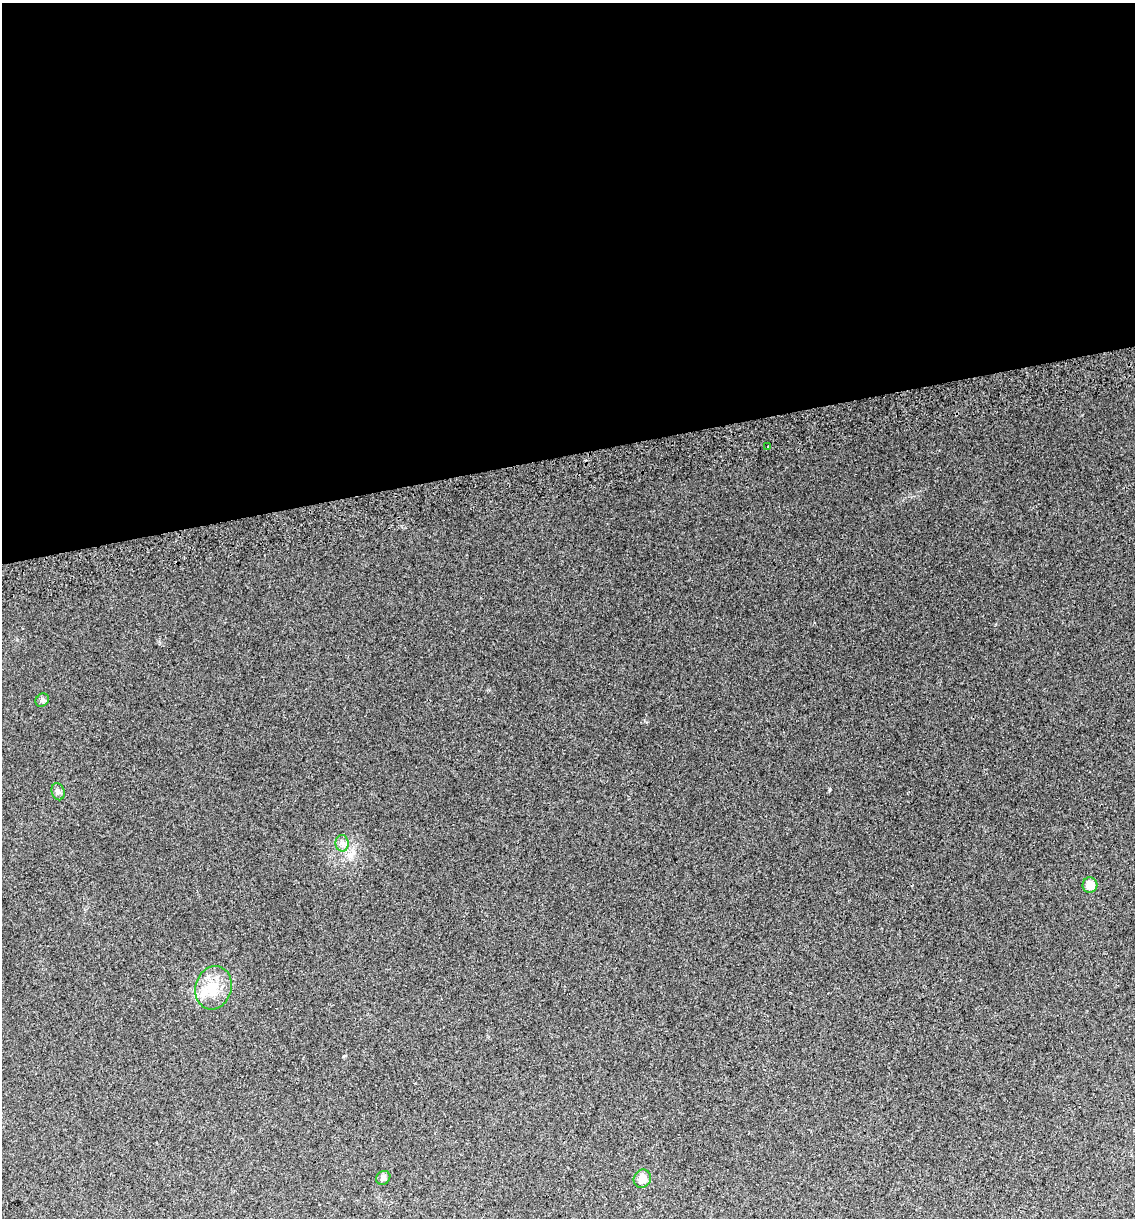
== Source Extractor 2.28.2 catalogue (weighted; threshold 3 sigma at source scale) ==
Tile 2 of 4 x 4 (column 2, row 1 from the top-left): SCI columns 1214-2346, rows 3690-4905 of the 4646 x 4948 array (HDU 1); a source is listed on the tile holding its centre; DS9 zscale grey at full resolution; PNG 1137 x 1220 px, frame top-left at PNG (2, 3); each listed source drawn as its Kron ellipse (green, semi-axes under 4 px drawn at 4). Shown black and unused: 37% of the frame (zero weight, under 2 of 3 exposures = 2% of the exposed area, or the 3 px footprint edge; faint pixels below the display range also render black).
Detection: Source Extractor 2.28.2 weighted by HDU 2 'WHT'; one run over the whole footprint, this tile lists its part. Background 0.046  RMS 0.012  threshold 0.0541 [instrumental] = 3 sigma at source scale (4.5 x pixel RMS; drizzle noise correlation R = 1.50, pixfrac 1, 0.0396/0.0396 arcsec/px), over >= 5 px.
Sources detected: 9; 1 inside a brighter listed object's ellipse — not listed separately; the other 8 listed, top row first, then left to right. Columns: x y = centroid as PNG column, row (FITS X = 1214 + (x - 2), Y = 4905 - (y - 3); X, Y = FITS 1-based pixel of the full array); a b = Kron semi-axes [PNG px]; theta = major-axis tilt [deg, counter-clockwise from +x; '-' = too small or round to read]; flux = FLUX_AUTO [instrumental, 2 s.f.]
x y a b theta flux
768 447 3 3 - 2.7
42 700 7 6 - 2.9
58 792 9 6 -74 3.6
342 843 8 6 -86 4.6
1090 885 8 7 - 12
213 988 22 18 74 29
383 1178 7 6 - 3.9
642 1179 9 8 - 11